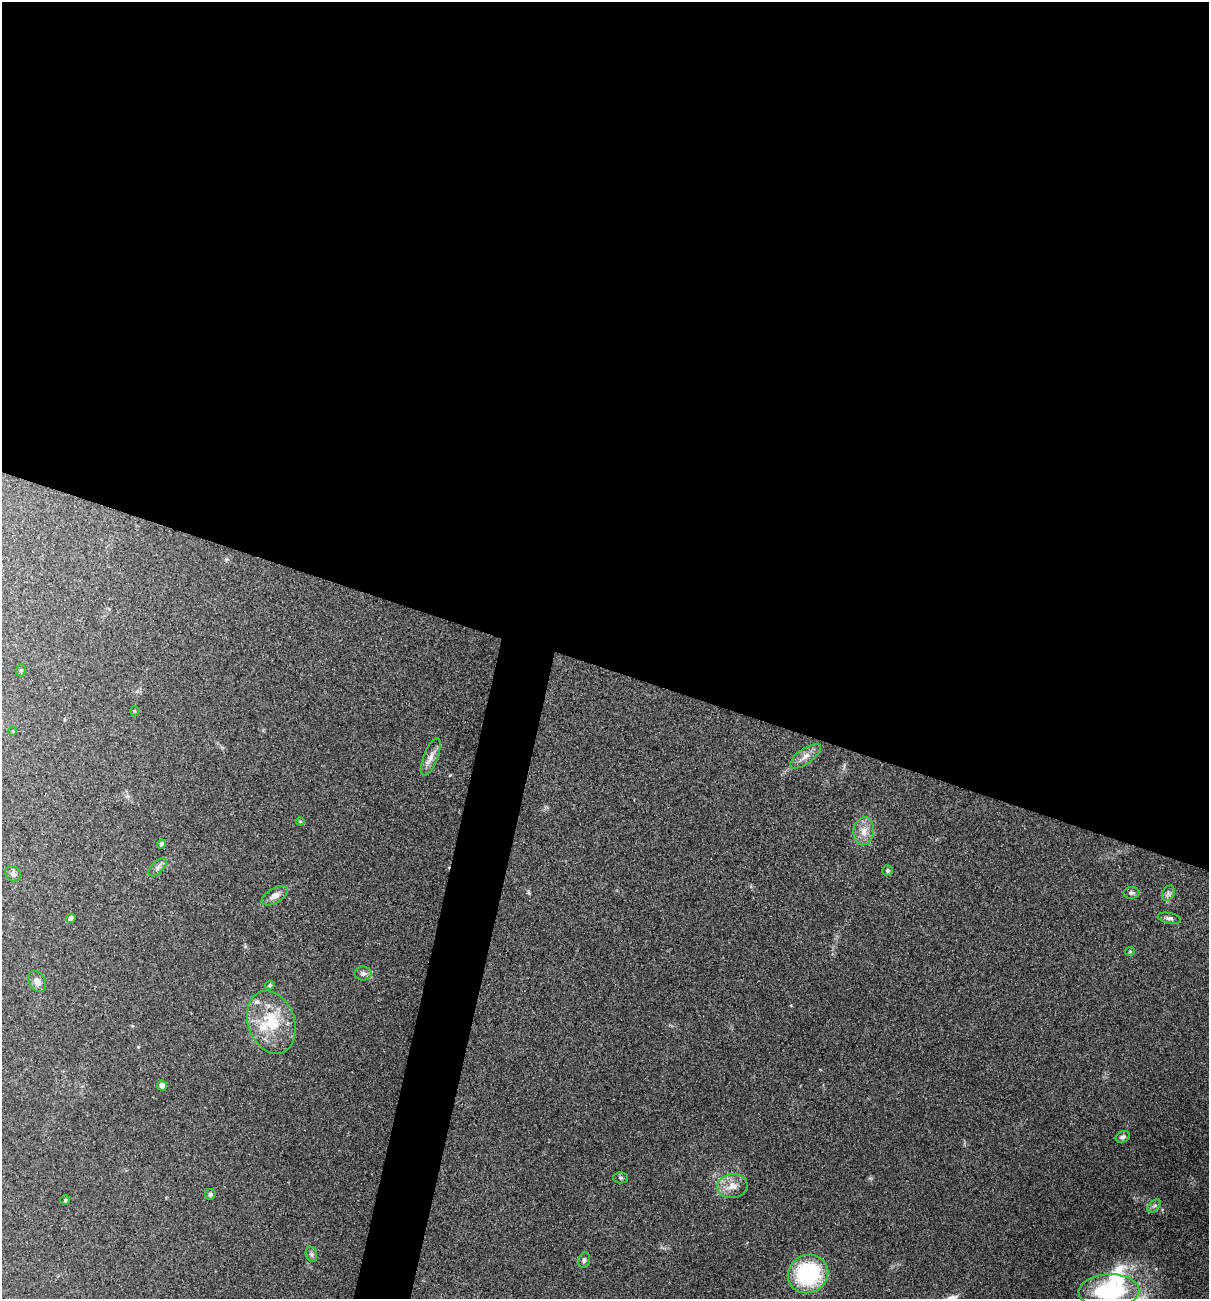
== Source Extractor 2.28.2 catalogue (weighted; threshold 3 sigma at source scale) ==
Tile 3 of 4 x 4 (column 3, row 1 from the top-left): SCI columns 2541-3747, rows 3892-5188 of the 5204 x 5188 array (HDU 1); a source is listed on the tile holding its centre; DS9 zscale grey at full resolution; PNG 1211 x 1301 px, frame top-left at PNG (2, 2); each listed source drawn as its Kron ellipse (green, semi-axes under 4 px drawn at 4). Shown black and unused: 54% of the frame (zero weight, under 2 of 3 exposures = <1% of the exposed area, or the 3 px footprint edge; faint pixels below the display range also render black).
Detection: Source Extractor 2.28.2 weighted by HDU 2 'WHT'; one run over the whole footprint, this tile lists its part. Background 0.0979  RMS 0.0095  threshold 0.0429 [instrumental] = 3 sigma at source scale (4.5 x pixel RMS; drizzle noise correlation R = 1.50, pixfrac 1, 0.05/0.05 arcsec/px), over >= 5 px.
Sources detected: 35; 3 inside a brighter listed object's ellipse — not listed separately; the other 32 listed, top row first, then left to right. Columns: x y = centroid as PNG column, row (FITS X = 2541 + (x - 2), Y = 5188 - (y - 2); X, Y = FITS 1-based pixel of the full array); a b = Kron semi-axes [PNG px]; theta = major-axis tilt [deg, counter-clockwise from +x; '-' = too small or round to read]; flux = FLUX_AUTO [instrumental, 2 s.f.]
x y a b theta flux
21 670 6 5 - 1.5
134 711 5 3 - 0.83
13 731 4 4 - 0.94
805 756 18 7 35 7.6
431 757 20 7 69 7.2
300 821 4 4 - 0.95
864 831 14 10 82 9.7
161 844 5 4 - 1.7
158 867 11 6 46 3.4
887 871 5 5 - 1.9
13 874 8 7 - 3.2
1131 893 8 6 -1 2.3
1168 893 8 5 61 2.8
275 896 14 7 30 6.6
71 918 5 4 - 3.7
1169 918 12 5 -12 3
1130 951 5 4 - 1
363 973 8 7 - 3.5
37 982 11 8 -60 5.5
270 985 5 4 - 1.7
271 1022 32 23 -70 43
162 1086 5 5 - 4.5
1123 1137 7 5 25 2.7
621 1178 7 5 -1 1.9
732 1186 15 12 7 11
210 1194 5 5 - 2.6
65 1200 5 5 - 1.4
1154 1206 8 4 45 2.1
311 1254 8 5 -73 2.3
584 1260 8 6 70 2.5
808 1274 20 19 - 85
1109 1291 30 17 3 84
Isophote crosses this tile's border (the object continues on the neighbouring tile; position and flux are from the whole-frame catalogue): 1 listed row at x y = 1109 1291